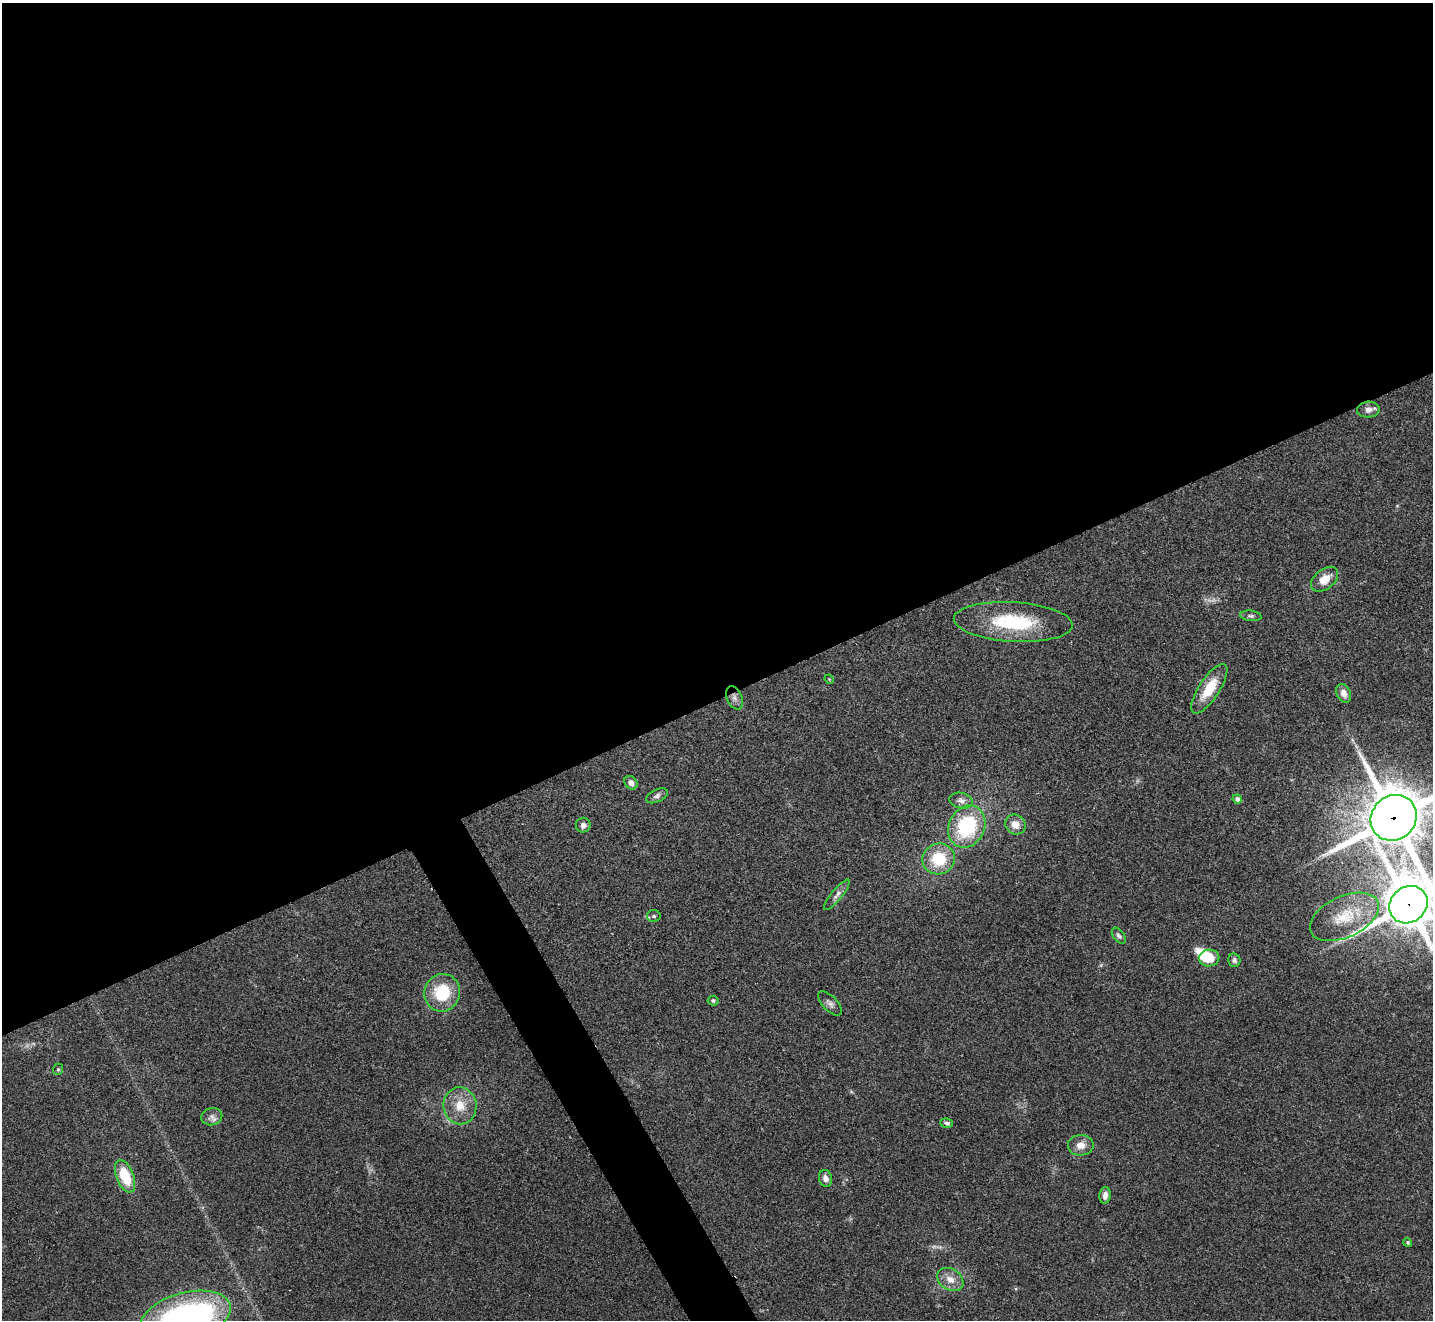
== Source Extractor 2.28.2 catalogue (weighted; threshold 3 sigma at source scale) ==
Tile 2 of 4 x 4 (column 2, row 1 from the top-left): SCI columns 1434-2864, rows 4112-5429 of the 5732 x 5722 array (HDU 1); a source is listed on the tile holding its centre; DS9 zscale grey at full resolution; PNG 1435 x 1322 px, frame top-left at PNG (2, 3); each listed source drawn as its Kron ellipse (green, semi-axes under 4 px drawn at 4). Shown black and unused: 55% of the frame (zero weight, under 2 of 3 exposures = <1% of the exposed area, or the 3 px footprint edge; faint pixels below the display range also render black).
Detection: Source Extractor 2.28.2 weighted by HDU 2 'WHT'; one run over the whole footprint, this tile lists its part. Background 0.0856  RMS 0.0079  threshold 0.0354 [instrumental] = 3 sigma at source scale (4.5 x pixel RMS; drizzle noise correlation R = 1.50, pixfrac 1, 0.05/0.05 arcsec/px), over >= 5 px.
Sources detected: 43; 3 too faint to see at this stretch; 2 inside a brighter object's white glare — neither listed nor drawn; the other 38 listed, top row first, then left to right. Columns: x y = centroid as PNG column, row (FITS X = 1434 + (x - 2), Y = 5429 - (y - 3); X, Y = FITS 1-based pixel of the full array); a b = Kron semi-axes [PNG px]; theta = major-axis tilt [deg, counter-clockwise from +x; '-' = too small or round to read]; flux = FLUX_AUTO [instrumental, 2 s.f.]
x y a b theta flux
1368 410 11 8 3 4.2
1325 579 15 10 39 10
1251 616 11 5 -6 2
1013 622 59 20 -3 59
829 679 5 4 - 0.74
1209 689 29 10 57 22
1344 694 10 7 -66 6.1
734 698 12 7 -66 3.9
631 783 7 6 - 4.5
657 796 11 6 25 2.5
1237 799 5 4 - 3.1
961 801 11 8 -15 4.1
1394 818 24 22 43 4200
1015 824 10 9 - 8
583 825 7 7 - 3.4
967 827 22 18 65 62
939 859 16 15 - 30
837 895 19 5 51 4.2
1408 905 20 17 40 4000
654 916 7 6 - 2
1344 917 37 20 25 30
1119 936 9 5 -52 2.1
1209 958 10 8 10 19
1234 960 7 6 - 2.5
442 993 19 17 69 36
713 1001 5 5 - 1.5
830 1003 15 7 -46 3.5
58 1069 6 4 68 1.3
460 1106 18 16 -83 16
212 1117 10 8 14 3.9
947 1123 6 4 -17 2
1081 1145 13 10 7 7.3
125 1176 17 8 -68 26
826 1178 8 6 -76 4.3
1105 1195 8 5 84 4.5
1408 1243 4 4 - 1.3
950 1279 14 10 -33 8.3
186 1317 46 24 15 210
Overlapping masked pixels (flux is a lower limit): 2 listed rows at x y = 1394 818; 1408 905
Isophote crosses this tile's border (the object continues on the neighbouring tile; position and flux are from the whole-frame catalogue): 3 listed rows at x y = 1394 818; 1408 905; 186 1317